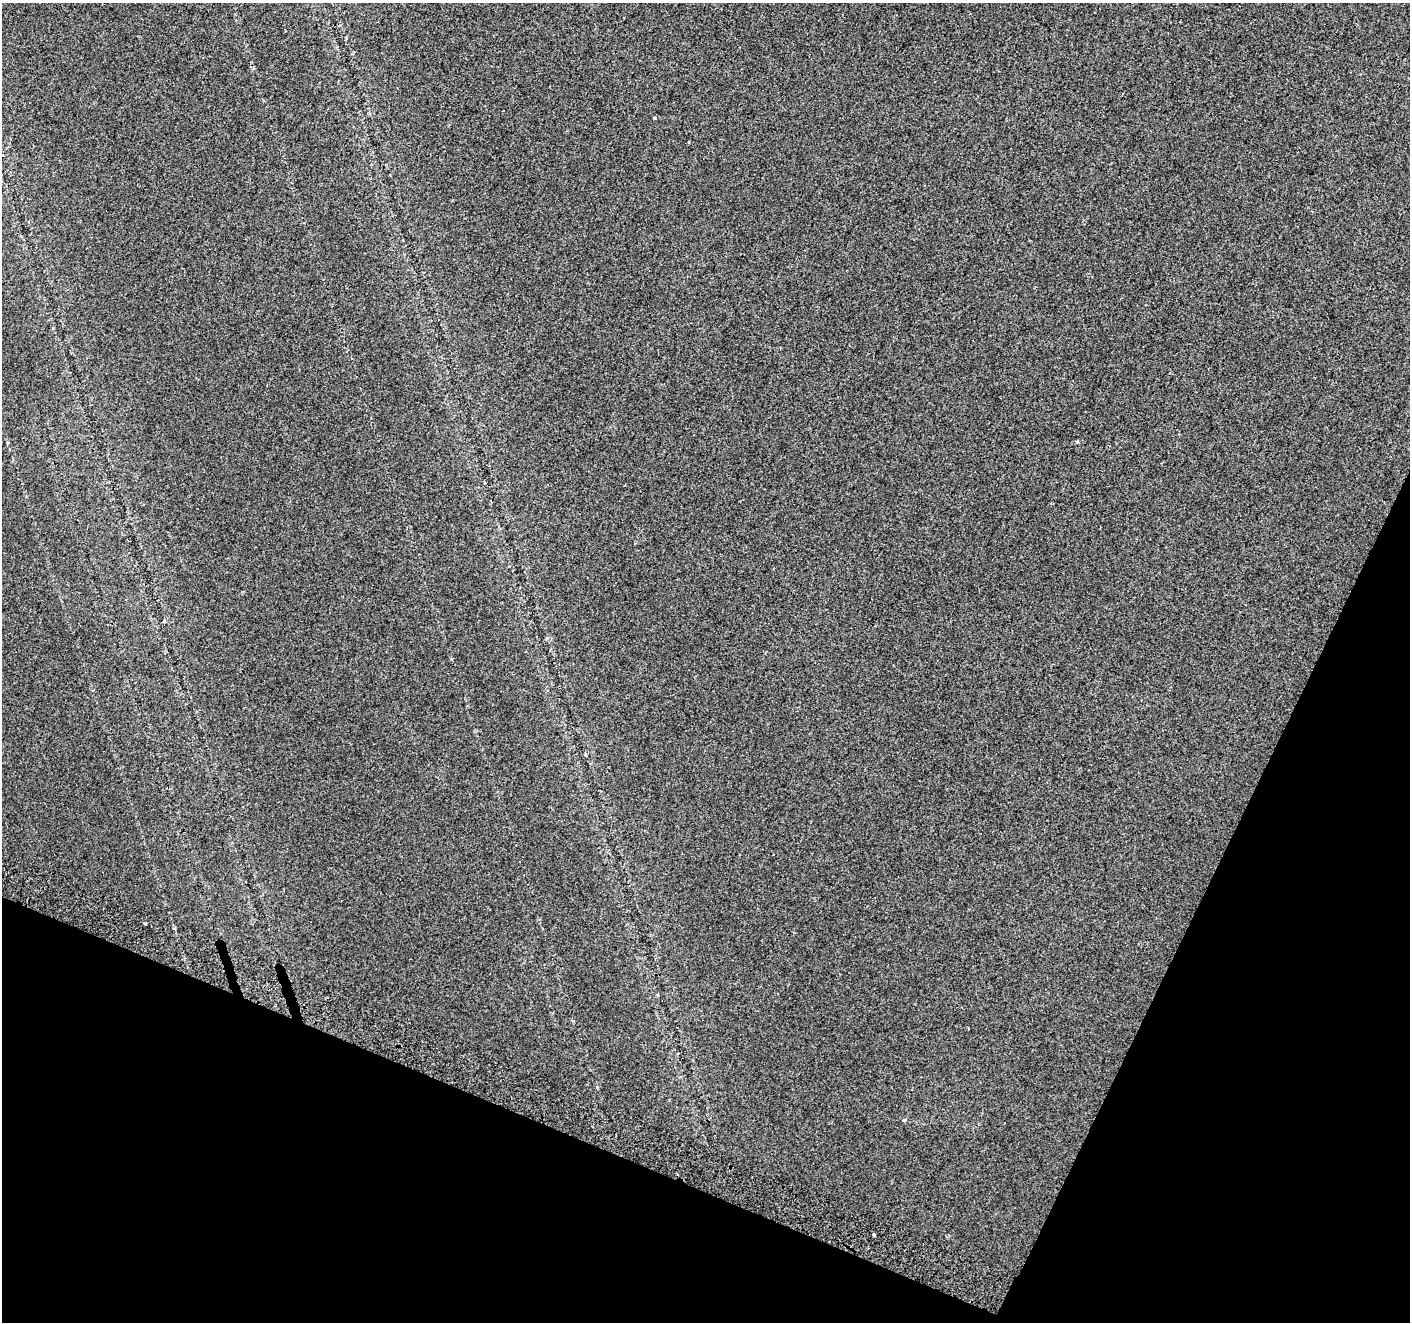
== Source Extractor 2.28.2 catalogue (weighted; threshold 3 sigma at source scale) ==
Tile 15 of 4 x 4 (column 3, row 4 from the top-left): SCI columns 2834-4241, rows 246-1565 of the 5675 x 5835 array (HDU 1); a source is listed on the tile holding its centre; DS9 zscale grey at full resolution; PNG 1412 x 1324 px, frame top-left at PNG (2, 3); no overlay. Shown black and unused: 21% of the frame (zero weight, under 2 of 3 exposures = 2% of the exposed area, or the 3 px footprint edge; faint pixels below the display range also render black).
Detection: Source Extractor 2.28.2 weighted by HDU 2 'WHT'; one run over the whole footprint, this tile lists its part. Background 0.00739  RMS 0.0069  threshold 0.0312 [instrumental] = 3 sigma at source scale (4.5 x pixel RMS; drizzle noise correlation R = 1.50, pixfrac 1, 0.0396/0.0396 arcsec/px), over >= 5 px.
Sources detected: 9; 2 cosmic-ray / hot-pixel residue — not listed; the other 7 listed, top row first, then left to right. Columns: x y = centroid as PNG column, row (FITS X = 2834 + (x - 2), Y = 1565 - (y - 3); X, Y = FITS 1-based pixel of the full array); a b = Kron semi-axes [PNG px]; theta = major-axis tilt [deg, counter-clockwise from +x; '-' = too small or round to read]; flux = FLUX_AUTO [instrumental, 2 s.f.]
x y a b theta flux
655 118 3 3 - 1.7
688 142 3 3 - 1.7
1077 441 3 3 - 2.1
547 690 3 3 - 1
145 924 3 3 - 2.8
904 1121 4 3 - 0.95
873 1234 4 3 - 3